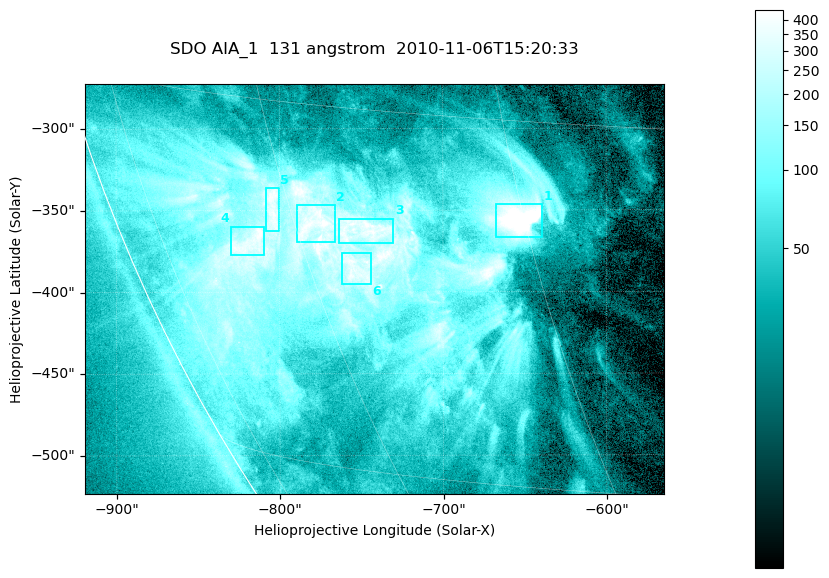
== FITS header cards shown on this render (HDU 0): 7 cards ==
TELESCOP= 'SDO     '           /
INSTRUME= 'AIA_1   '           /
WAVELNTH=                  131 /
WAVEUNIT= 'angstrom'           /
DATE-OBS= '2010-11-06T15:20:33.62' /
CTYPE1  = 'HPLN-TAN'           /
CTYPE2  = 'HPLT-TAN'           /

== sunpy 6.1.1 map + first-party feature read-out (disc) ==
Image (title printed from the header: SDO AIA_1  131 angstrom  2010-11-06T15:20:33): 590 x 417 px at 0.601 arcsec/px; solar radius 968 arcsec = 1612 px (partial field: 2.7% of the solar disc is inside the frame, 89% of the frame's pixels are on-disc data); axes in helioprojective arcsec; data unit not stated in the header (colour bar unlabelled)
Pointing: header CRPIX1/2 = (2045.07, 2040.72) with CRVAL1/2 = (0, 0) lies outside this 590 x 417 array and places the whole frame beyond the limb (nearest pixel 1.35 R_sun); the SolarSoft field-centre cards XCEN/YCEN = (-741.8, -398.2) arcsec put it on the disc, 766 arcsec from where CRPIX/CRVAL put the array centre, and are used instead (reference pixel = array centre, CRVAL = XCEN/YCEN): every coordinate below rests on XCEN/YCEN
Orientation: roll -0.139 deg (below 1 deg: not rotated)
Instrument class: DISC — disc imager (sunpy class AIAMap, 131 A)
Bright regions (active regions / flare kernels): reference = the on-disc median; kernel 5 px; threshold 5 sigma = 259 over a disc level ~52.3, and >= 1.15x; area >= 246 px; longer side >= 5 px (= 3 arcsec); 6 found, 6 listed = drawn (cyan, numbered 1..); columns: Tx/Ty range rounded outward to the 2 arcsec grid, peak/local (2 s.f.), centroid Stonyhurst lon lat
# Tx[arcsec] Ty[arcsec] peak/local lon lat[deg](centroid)
1 -668..-638 -368..-346 16 -45 -19
2 -790..-766 -370..-346 8.8 -59 -20
3 -764..-730 -370..-354 8 -55 -20
4 -830..-808 -378..-360 8.3 -65 -21
5 -810..-800 -362..-336 7.8 -61 -19
6 -762..-744 -396..-376 7.3 -57 -21
Off-limb structures (1.02-1.3 R_sun): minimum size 123 px: none found